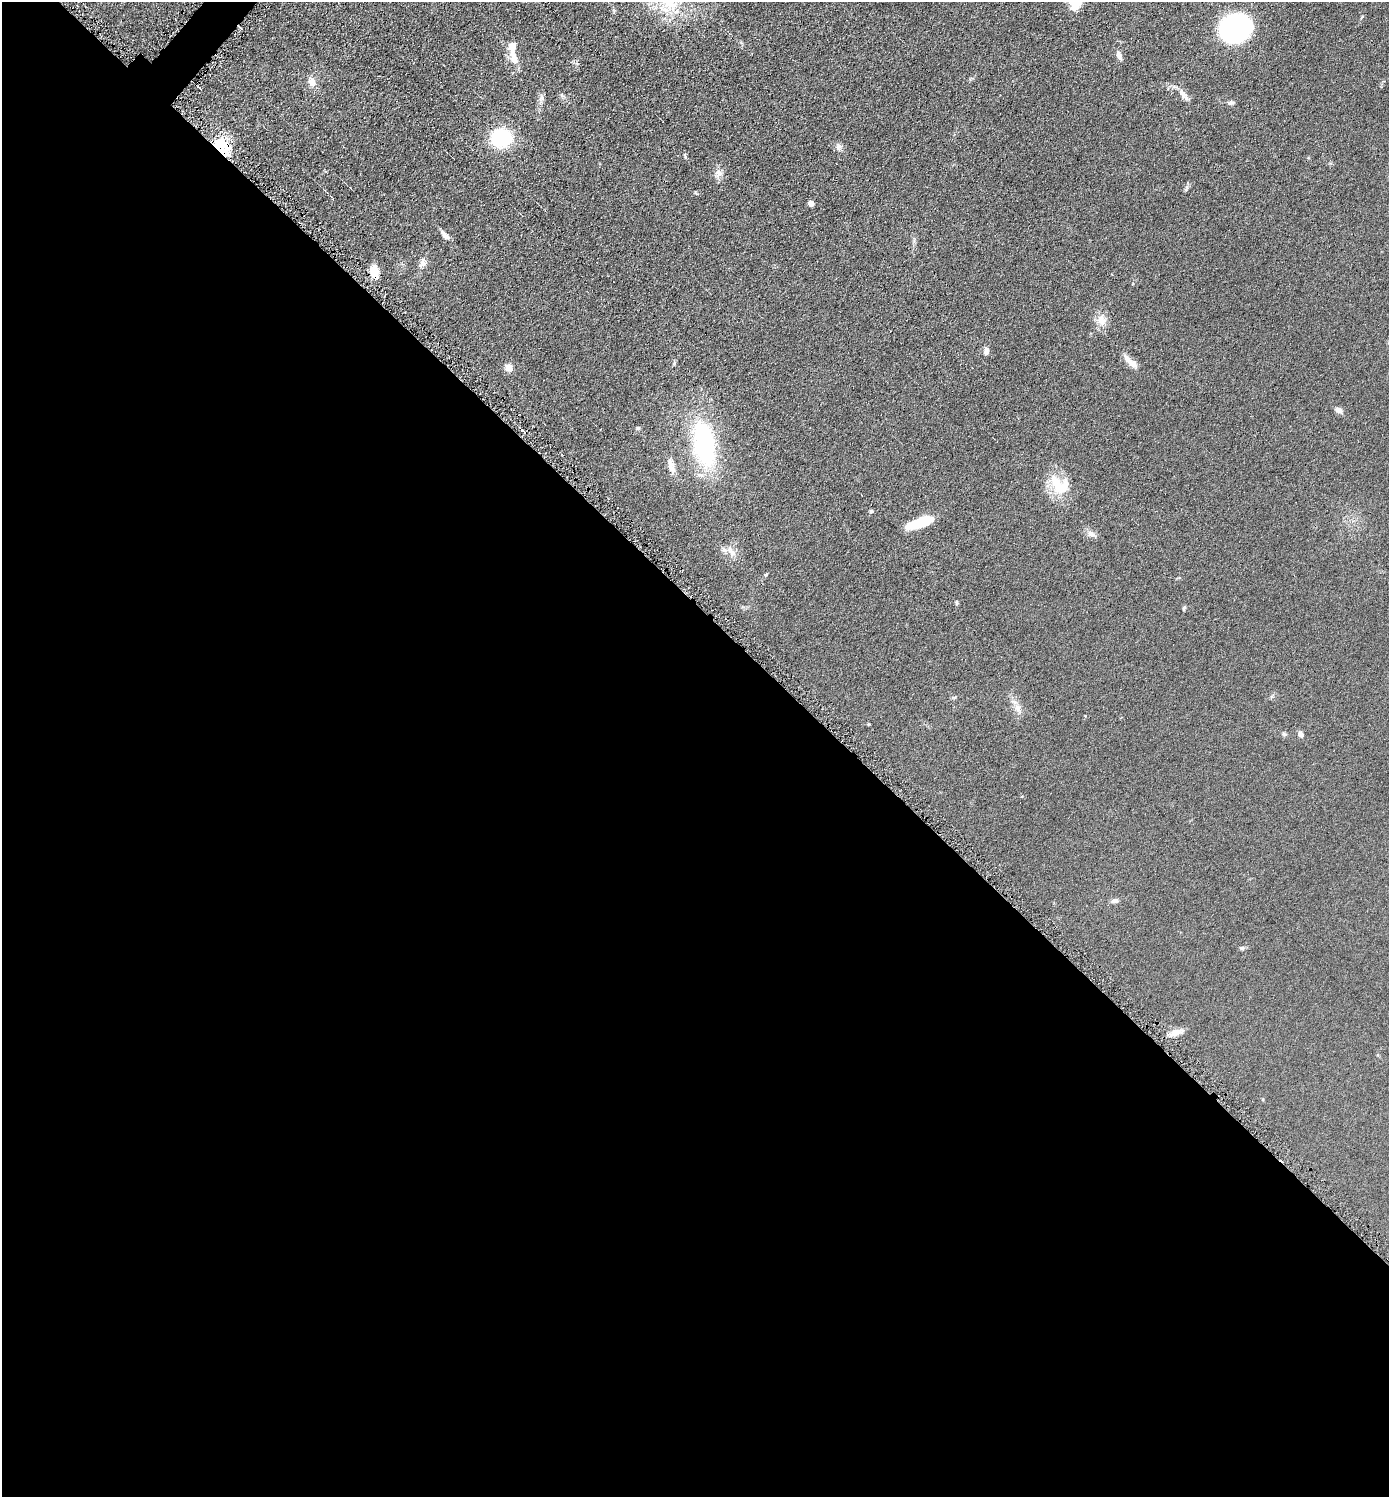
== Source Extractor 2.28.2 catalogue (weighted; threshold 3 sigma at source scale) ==
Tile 14 of 4 x 4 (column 2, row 4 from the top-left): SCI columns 1539-2925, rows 7-1501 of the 5993 x 5990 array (HDU 1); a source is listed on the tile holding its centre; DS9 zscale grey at full resolution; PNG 1391 x 1499 px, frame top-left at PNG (2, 2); no overlay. Shown black and unused: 60% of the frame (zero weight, under 4 of 8 exposures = <1% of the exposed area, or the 3 px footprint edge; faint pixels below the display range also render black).
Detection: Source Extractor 2.28.2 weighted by HDU 2 'WHT'; one run over the whole footprint, this tile lists its part. Background 0.0898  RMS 0.0077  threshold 0.0314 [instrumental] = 3 sigma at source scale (4.09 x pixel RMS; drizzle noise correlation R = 1.36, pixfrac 0.8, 0.05/0.05 arcsec/px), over >= 5 px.
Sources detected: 48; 2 inside a brighter object's white glare — not listed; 6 inside a brighter listed object's ellipse — not listed separately; the other 40 listed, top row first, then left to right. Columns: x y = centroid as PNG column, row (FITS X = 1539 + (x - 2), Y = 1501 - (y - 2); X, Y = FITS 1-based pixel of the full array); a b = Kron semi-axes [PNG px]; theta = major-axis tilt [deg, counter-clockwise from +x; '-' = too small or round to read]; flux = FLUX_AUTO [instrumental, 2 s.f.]
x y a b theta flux
669 2 27 16 -47 26
1076 2 17 12 69 15
1232 30 33 24 29 110
513 56 22 10 -72 8.9
1119 56 12 6 -67 3.1
312 82 8 7 - 6.9
1183 95 18 8 -62 4.7
1231 103 8 6 22 1.7
502 139 17 15 -6 53
222 146 21 17 -46 29
839 147 10 8 -86 2.7
718 173 13 10 84 4.7
1186 189 9 4 55 1.5
811 203 5 4 - 8.1
445 235 15 6 -45 3.9
423 263 14 8 65 4.1
373 275 15 10 -78 7.1
1101 320 17 12 -84 7.5
986 351 11 5 85 2.5
1132 363 15 9 -31 5.4
509 367 5 5 - 18
1338 410 8 6 -25 3.9
638 428 5 5 - 1
524 432 7 3 -47 1.2
704 444 56 26 -81 92
671 467 21 8 -75 6.4
1058 485 33 14 -54 21
871 511 6 4 0 0.97
921 522 22 9 20 25
1091 534 11 8 -30 3.4
732 553 11 7 -43 4.2
766 574 5 3 - 0.68
956 603 6 4 89 0.9
1184 609 6 4 -73 0.88
1018 709 16 7 -66 5.1
1284 734 7 4 -45 1.1
1301 734 6 5 - 3.1
1114 901 9 6 15 2.6
1242 948 7 5 -2 1.3
1176 1032 19 7 19 6.2
Overlapping masked pixels (flux is a lower limit): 2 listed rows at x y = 222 146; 373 275
Isophote crosses this tile's border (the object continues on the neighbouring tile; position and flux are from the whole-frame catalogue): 2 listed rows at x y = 669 2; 1076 2
Unlisted compact peaks at least as high as the median listed source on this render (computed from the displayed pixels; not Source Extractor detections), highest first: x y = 685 157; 674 363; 695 192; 869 724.